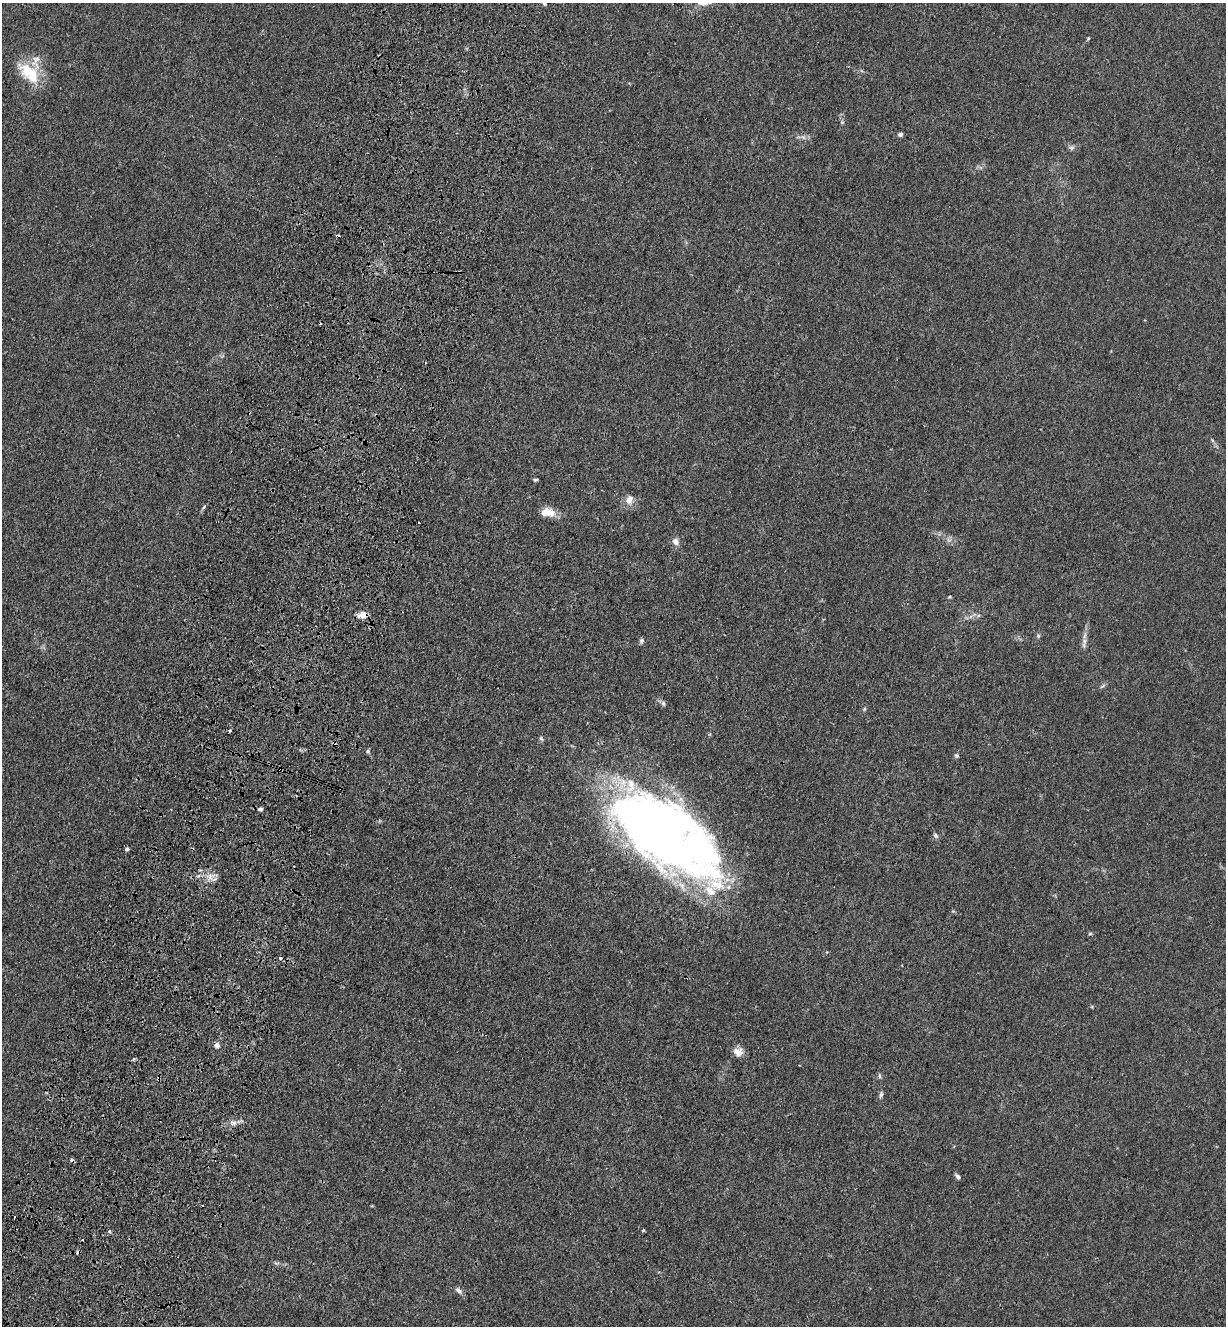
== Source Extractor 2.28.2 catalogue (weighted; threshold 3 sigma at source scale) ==
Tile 7 of 4 x 4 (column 3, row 2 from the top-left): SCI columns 2680-3903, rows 2683-4006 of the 5485 x 5364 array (HDU 1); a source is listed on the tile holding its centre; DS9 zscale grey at full resolution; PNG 1228 x 1328 px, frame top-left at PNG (2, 3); no overlay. Shown black and unused: <1% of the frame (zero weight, under 3 of 4 exposures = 5% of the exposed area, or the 3 px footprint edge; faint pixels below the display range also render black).
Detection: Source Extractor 2.28.2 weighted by HDU 2 'WHT'; one run over the whole footprint, this tile lists its part. Background 0.0365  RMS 0.0045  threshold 0.0201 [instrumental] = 3 sigma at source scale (4.5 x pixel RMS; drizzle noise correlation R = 1.50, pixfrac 1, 0.05/0.05 arcsec/px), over >= 5 px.
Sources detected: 52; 1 too faint to see at this stretch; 1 inside a brighter object's white glare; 5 cosmic-ray / hot-pixel residue — not listed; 1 inside a brighter listed object's ellipse — not listed separately; the other 44 listed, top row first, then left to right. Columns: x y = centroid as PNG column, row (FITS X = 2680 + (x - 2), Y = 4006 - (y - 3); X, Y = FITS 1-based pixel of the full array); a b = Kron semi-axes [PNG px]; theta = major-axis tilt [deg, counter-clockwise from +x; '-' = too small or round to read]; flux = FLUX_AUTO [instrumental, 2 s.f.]
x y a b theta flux
544 3 4 4 - 0.68
1088 38 4 4 - 0.45
29 73 31 20 -44 17
900 134 7 5 16 1
803 137 7 5 -44 1.1
1071 148 7 7 - 1.2
535 480 5 3 - 0.75
629 500 14 9 66 3.1
204 507 7 4 47 0.69
548 512 18 10 -3 5.3
675 542 10 8 -55 2.2
950 597 5 3 - 0.5
363 615 11 8 14 3.6
1038 636 6 5 - 0.71
641 641 7 6 - 1
1084 641 7 6 - 1.5
1103 686 10 3 40 0.77
663 703 8 5 -75 1
864 709 6 4 71 0.54
230 730 3 3 - 1.1
541 738 7 5 -63 0.79
368 751 6 5 - 0.74
957 755 6 5 - 0.79
341 789 2 2 - 0.44
260 809 6 5 - 0.99
657 829 119 48 -35 450
936 836 8 6 -47 0.98
127 849 5 4 - 0.88
211 876 13 8 72 3.3
1090 934 6 4 2 0.54
280 958 3 3 - 1.7
216 1045 7 6 - 1.7
738 1052 12 11 - 3.5
134 1059 6 3 70 0.54
879 1076 8 4 -82 0.74
159 1078 6 3 70 0.63
881 1094 8 4 77 1.1
233 1123 11 6 1 2.2
957 1176 8 4 -48 1.1
15 1217 3 2 - 0.73
643 1230 4 4 - 0.48
110 1232 4 4 - 0.95
276 1263 10 4 0 0.97
459 1291 12 6 -42 1.7
Overlapping masked pixels (flux is a lower limit): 5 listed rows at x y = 363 615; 341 789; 657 829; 216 1045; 159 1078
Isophote crosses this tile's border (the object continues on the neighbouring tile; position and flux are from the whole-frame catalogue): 1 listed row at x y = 544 3